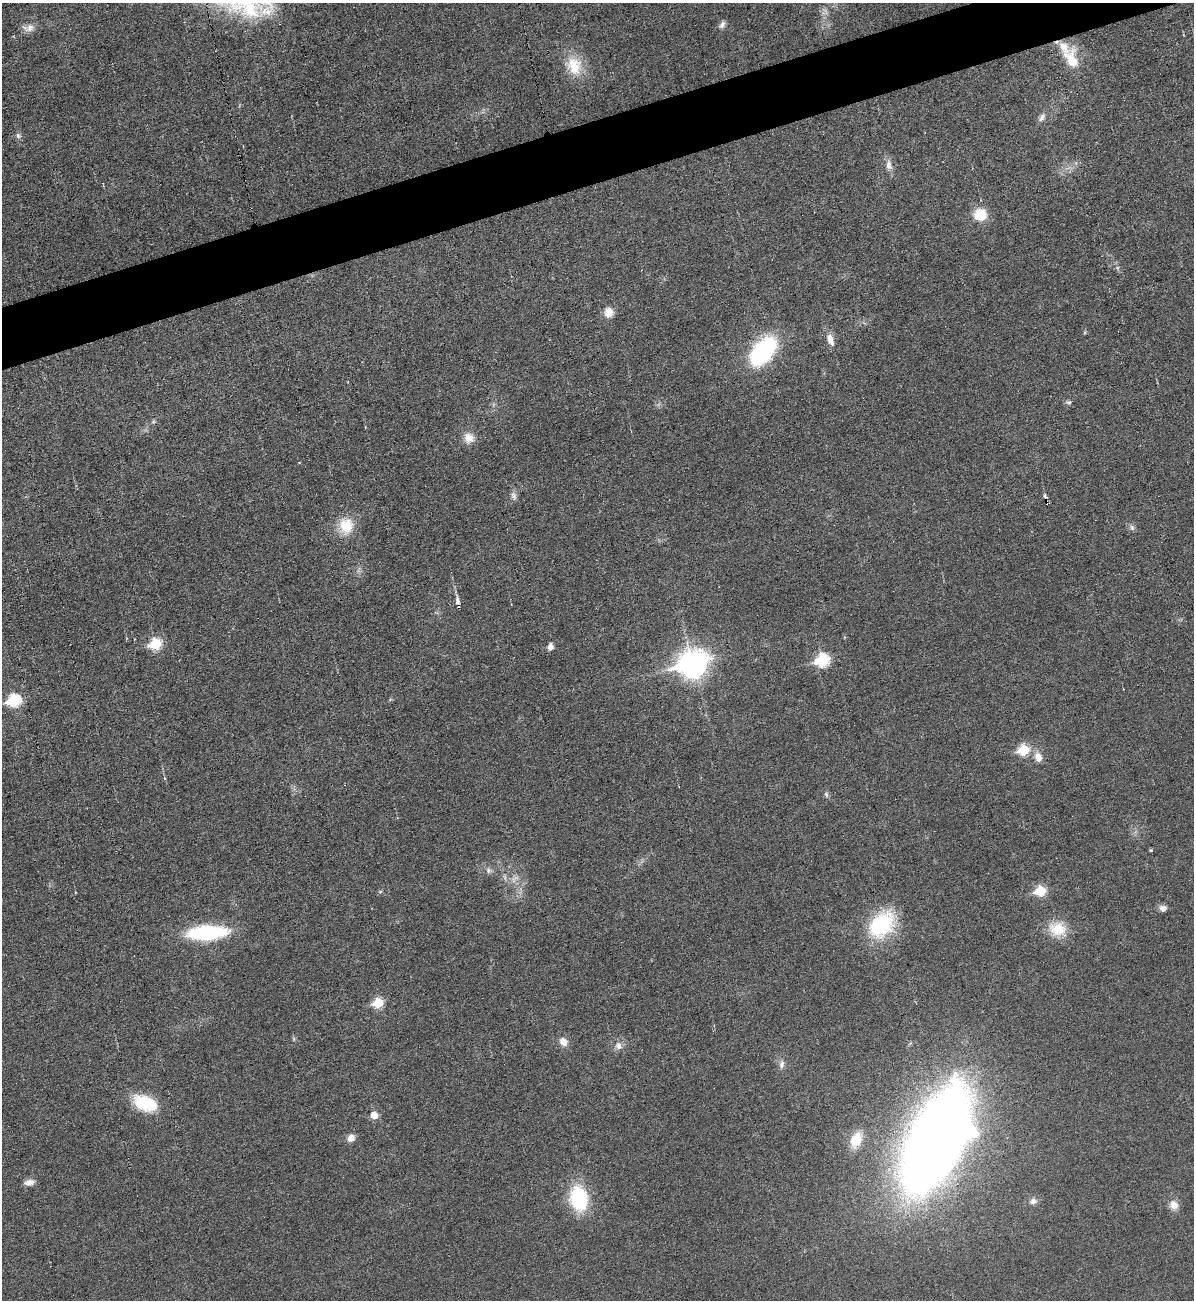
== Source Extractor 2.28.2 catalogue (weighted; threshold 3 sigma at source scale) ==
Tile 10 of 4 x 4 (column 2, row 3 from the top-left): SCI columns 1458-2649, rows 1299-2596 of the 5175 x 5193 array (HDU 1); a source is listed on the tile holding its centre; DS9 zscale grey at full resolution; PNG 1196 x 1302 px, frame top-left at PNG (2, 3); no overlay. Shown black and unused: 4% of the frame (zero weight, under 3 of 6 exposures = <1% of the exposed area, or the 3 px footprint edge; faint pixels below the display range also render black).
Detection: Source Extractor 2.28.2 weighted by HDU 2 'WHT'; one run over the whole footprint, this tile lists its part. Background 0.0232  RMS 0.0037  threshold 0.0151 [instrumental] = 3 sigma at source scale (4.09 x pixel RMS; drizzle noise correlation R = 1.36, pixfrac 0.8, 0.05/0.05 arcsec/px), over >= 5 px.
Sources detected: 55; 2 too faint to see at this stretch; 1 cosmic-ray / hot-pixel residue — not listed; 1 inside a brighter listed object's ellipse — not listed separately; the other 51 listed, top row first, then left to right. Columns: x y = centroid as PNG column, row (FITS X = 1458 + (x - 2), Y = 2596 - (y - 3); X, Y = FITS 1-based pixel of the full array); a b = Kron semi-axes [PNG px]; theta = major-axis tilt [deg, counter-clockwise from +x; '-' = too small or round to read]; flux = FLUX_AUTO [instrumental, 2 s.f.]
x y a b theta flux
722 25 10 7 54 1.4
30 28 14 11 26 2.8
1071 60 31 17 -78 10
574 66 28 21 -61 11
1042 117 13 7 54 1.6
18 136 8 6 -73 1
889 165 15 9 -80 2.5
980 215 11 11 - 11
1117 268 7 5 -30 0.78
609 312 11 10 - 3.7
830 340 18 8 -71 3.3
763 351 24 13 51 63
1068 402 8 6 -7 0.86
153 422 6 5 - 0.59
469 438 14 13 - 4
514 496 13 7 -75 1.5
1045 496 8 3 -89 0.67
346 526 21 18 72 9.3
1132 528 8 6 -74 1.1
459 606 6 3 -80 10
155 644 7 6 - 25
550 647 7 6 - 1.8
822 660 7 7 - 36
693 664 12 10 19 400
14 701 7 7 - 35
1024 750 7 6 - 20
1038 757 15 10 -74 3.5
826 794 8 5 -73 0.86
1151 850 4 4 - 0.41
488 870 7 7 - 1.2
504 877 9 4 -81 0.87
380 891 6 4 0 0.45
1040 891 6 6 - 19
1163 908 10 8 -5 1.6
882 925 37 26 48 27
1058 929 24 18 -16 9.2
207 933 29 10 4 49
378 1003 6 6 - 16
294 1039 6 4 -72 0.5
563 1042 12 9 -49 3
618 1046 11 9 -81 2.3
782 1064 13 7 83 1.8
145 1103 26 15 -21 17
374 1115 6 6 - 4.8
351 1138 8 7 - 3
856 1140 18 11 66 7.9
936 1141 89 42 64 540
29 1182 12 7 8 2.2
579 1198 18 12 -79 37
1033 1201 10 8 5 1.8
1174 1205 12 11 - 3.1
Overlapping masked pixels (flux is a lower limit): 1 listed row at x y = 459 606